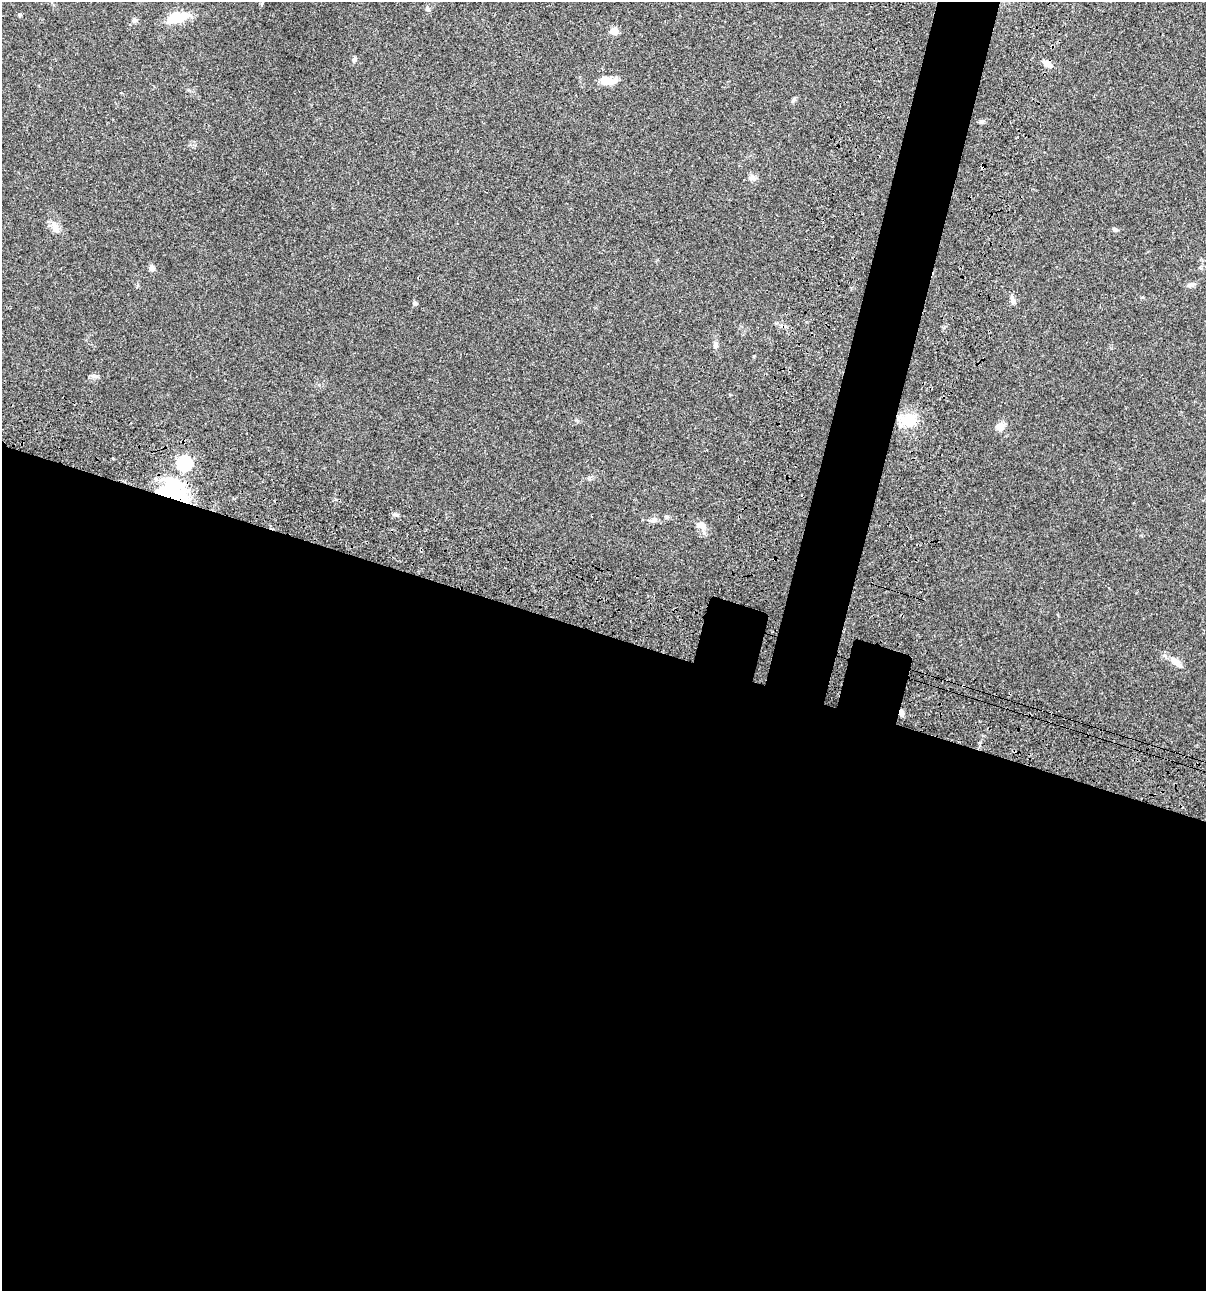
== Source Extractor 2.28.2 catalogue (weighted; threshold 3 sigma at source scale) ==
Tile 14 of 4 x 4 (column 2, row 4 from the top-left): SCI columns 1437-2640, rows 120-1408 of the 5406 x 5393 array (HDU 1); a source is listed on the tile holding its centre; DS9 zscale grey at full resolution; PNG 1208 x 1293 px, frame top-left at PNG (2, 2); no overlay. Shown black and unused: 54% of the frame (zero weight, under 3 of 4 exposures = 9% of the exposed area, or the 3 px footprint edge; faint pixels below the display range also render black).
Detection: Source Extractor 2.28.2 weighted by HDU 2 'WHT'; one run over the whole footprint, this tile lists its part. Background 0.0468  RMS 0.0053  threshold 0.0239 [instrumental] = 3 sigma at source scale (4.5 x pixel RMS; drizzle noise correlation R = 1.50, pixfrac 1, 0.05/0.05 arcsec/px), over >= 5 px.
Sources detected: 32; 3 inside a brighter object's white glare — not listed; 1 inside a brighter listed object's ellipse — not listed separately; the other 28 listed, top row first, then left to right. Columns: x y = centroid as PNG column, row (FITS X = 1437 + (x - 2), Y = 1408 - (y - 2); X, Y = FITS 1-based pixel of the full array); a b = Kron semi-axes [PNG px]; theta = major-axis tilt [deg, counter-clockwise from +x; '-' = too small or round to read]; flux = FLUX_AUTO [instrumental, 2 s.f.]
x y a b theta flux
427 9 6 5 - 1.4
20 15 5 4 - 0.55
177 17 22 10 14 13
134 20 7 5 -16 1.1
614 31 5 5 - 8.5
354 59 8 4 74 0.95
1047 63 9 7 -11 2.7
607 81 20 10 -1 5.5
793 100 7 4 71 0.79
981 121 7 6 - 0.95
752 178 9 7 -7 2
55 227 13 9 -71 3.3
1115 229 7 5 -15 0.96
151 268 9 6 -70 1.6
1191 285 11 5 17 1.5
1013 301 9 6 80 1.6
415 303 5 5 - 0.9
715 345 9 6 -82 1.4
94 376 11 5 -10 1.4
909 420 17 14 23 12
1000 426 10 9 - 3.2
184 463 7 6 - 82
168 488 29 23 48 27
396 515 7 4 -7 1
653 520 10 6 18 1.8
701 525 12 8 -32 3.5
1176 662 20 7 -37 4.8
901 713 6 4 -78 2.1
Overlapping masked pixels (flux is a lower limit): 2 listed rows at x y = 168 488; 901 713
Unlisted compact peaks at least as high as the median listed source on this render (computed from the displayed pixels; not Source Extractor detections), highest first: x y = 576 420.